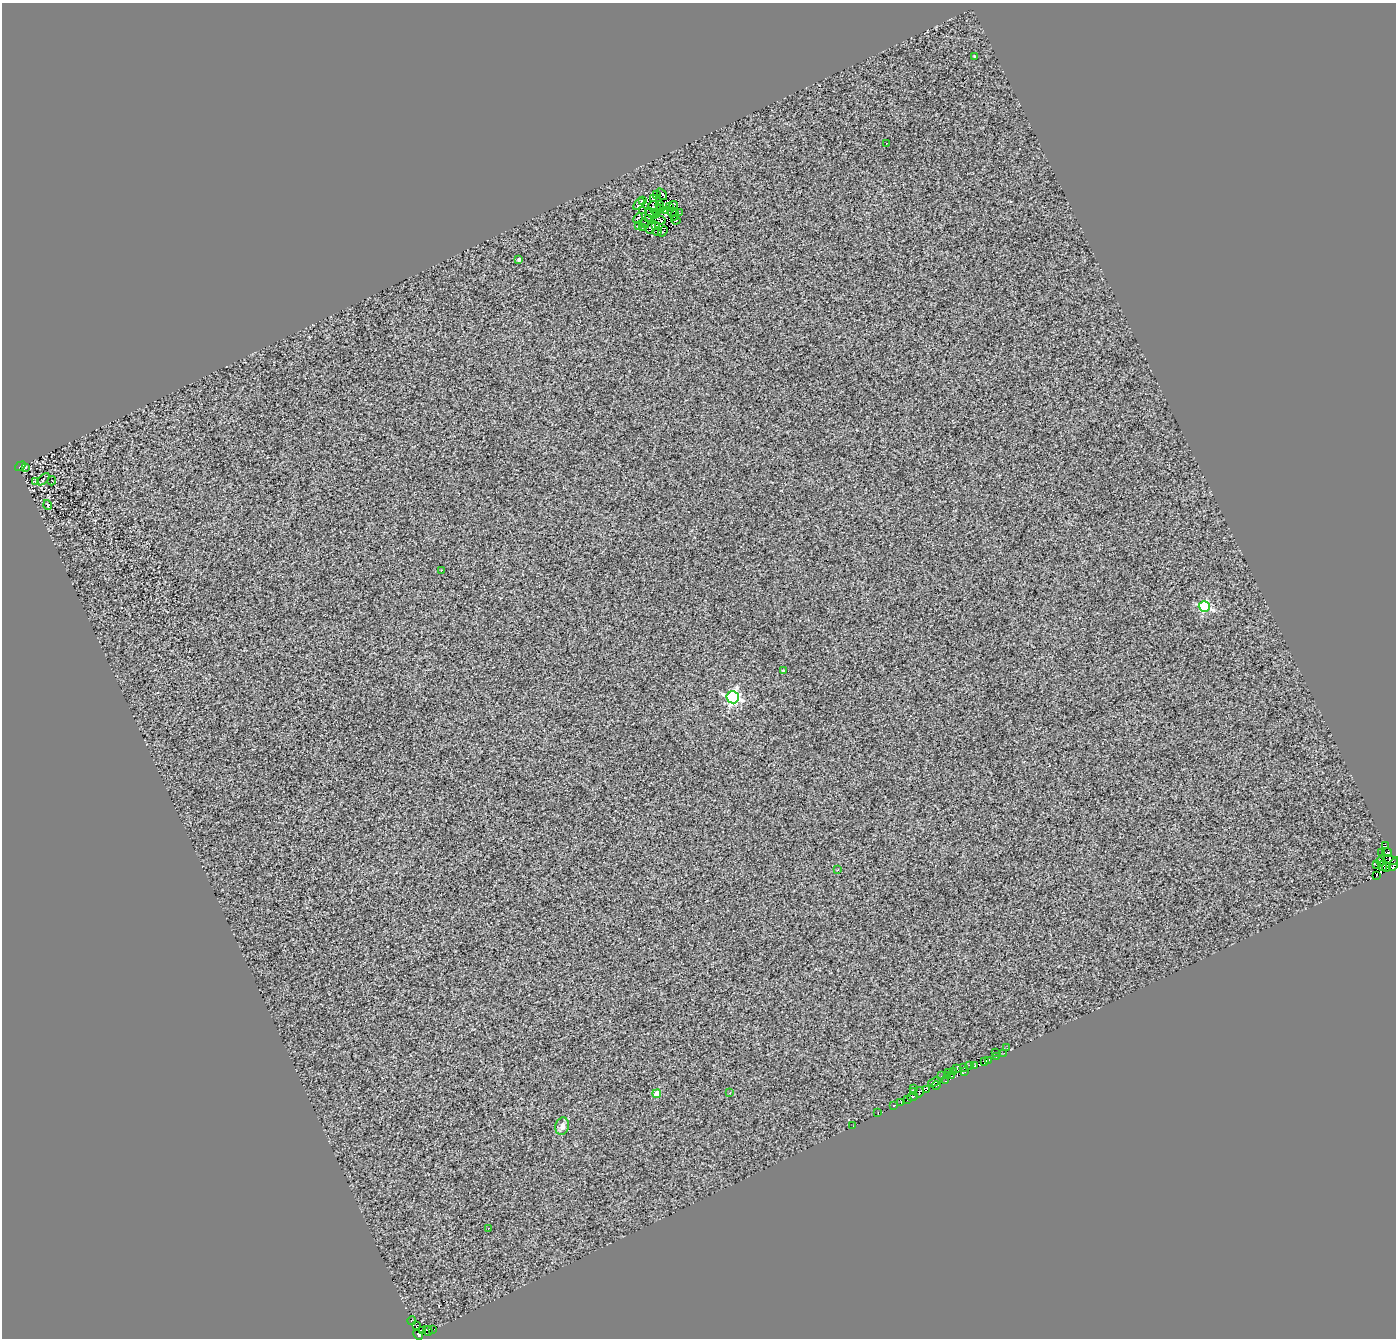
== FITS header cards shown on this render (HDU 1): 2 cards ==
NAXIS1  =                 1394
NAXIS2  =                 1336

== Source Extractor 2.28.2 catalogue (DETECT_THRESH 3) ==
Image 1394 x 1336 px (HDU 1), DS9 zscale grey, 1 PNG px = 1 image px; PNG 1398 x 1340 px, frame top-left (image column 1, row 1336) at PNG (2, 3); each listed source drawn as its Kron ellipse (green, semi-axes under 4 px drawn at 4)
Background 0.108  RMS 0.93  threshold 2.79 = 3 sigma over >= 5 px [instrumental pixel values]
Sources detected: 96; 5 with non-positive FLUX_AUTO (blend fragments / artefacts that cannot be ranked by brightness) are neither listed nor drawn; the other 91 listed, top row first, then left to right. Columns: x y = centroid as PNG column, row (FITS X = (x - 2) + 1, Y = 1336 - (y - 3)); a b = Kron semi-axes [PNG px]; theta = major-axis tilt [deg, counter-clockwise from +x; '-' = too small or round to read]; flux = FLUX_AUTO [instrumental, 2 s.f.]
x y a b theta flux
974 56 2 2 - 43
886 143 3 2 - 82
662 194 6 4 -55 59
656 195 4 2 - 27
653 198 3 2 - 63
642 200 4 3 - 85
639 204 7 3 52 310
660 205 4 2 - 130
669 206 3 2 - 31
674 206 4 2 - 66
655 208 7 6 - 120
661 209 4 2 - 85
666 210 3 2 - 140
643 211 2 2 - 39
672 212 5 2 - 120
657 213 3 2 - 110
679 213 2 2 - 57
652 214 7 4 -31 120
675 215 5 2 - 87
648 218 3 3 - 79
638 219 5 4 - 91
659 220 7 3 -15 80
676 220 5 2 - 190
645 223 5 2 - 120
639 225 3 2 - 92
656 225 3 2 - 89
642 228 3 2 - 46
650 228 6 4 58 140
663 231 6 2 48 6.1
657 232 5 2 - 59
519 260 3 3 - 190
20 466 6 2 36 54
26 468 3 2 - 64
43 479 7 3 45 60
35 481 4 3 - 96
52 481 4 3 - 180
48 505 5 3 - 53
441 570 3 2 - 120
1204 606 6 5 - 6000
783 671 3 2 - 67
733 697 6 6 - 13000
1385 846 3 3 - 1700
1382 853 3 2 - 32
1387 853 5 3 - 1100
1391 860 7 4 -26 1900
1381 861 4 3 - 510
1376 864 3 2 - 8
1394 864 7 3 59 1100
1382 866 5 4 - 770
1386 867 5 3 - 980
838 870 3 3 - 74
1376 875 3 2 - 100
1007 1048 2 2 - 39
996 1052 2 2 - 57
1004 1053 2 2 - 38
996 1057 3 2 - 120
988 1060 4 2 - 140
984 1062 4 2 - 53
969 1065 2 2 - 39
975 1065 4 2 - 480
956 1068 3 2 - 5.5
963 1068 2 2 - 51
965 1071 3 2 - 180
949 1072 3 2 - 94
954 1072 2 2 - 34
941 1076 3 2 - 120
947 1076 2 2 - 82
952 1076 3 2 - 160
946 1081 4 2 - 180
935 1082 6 3 21 330
936 1085 4 3 - 340
914 1089 3 2 - 23
927 1089 4 3 - 230
913 1092 3 2 - 33
919 1092 5 2 - 11
730 1093 3 2 - 67
657 1094 4 4 - 880
913 1097 5 3 - 1000
907 1099 3 2 - 190
901 1102 4 2 - 590
894 1105 3 3 - 70
878 1113 4 2 - 210
562 1126 9 7 76 350
853 1126 3 2 - 39
488 1228 2 2 - 32
412 1320 4 2 - 73
416 1326 3 2 - 30
432 1330 3 3 - 120
422 1331 3 2 - 110
428 1331 5 2 - 190
418 1335 5 3 - 220
At the frame edge (FLAGS 8, measured only in part): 1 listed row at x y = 1394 864
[5 non-positive-flux detections neither listed nor drawn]